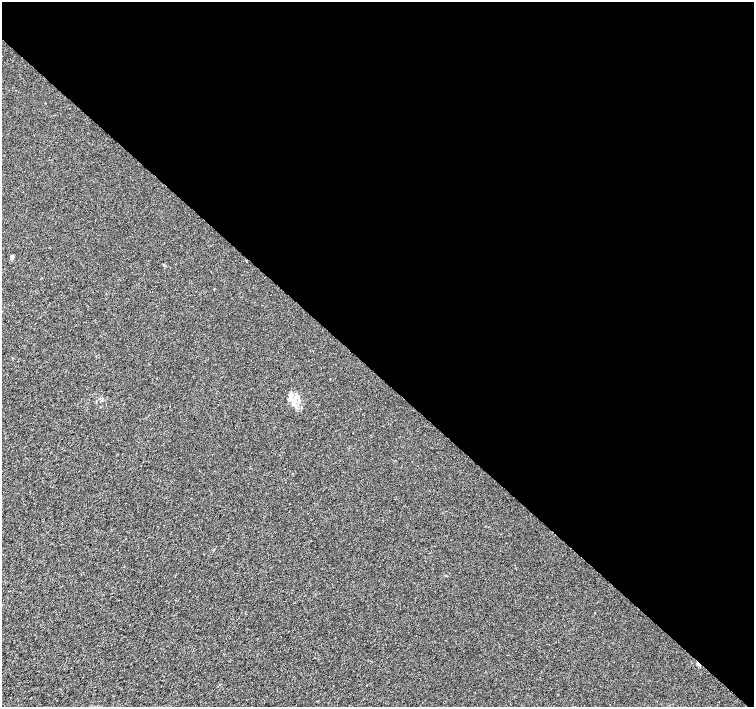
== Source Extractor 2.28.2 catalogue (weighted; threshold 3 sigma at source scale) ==
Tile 3 of 4 x 4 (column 3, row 1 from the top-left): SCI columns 3018-4521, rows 4455-5863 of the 6026 x 6026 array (HDU 1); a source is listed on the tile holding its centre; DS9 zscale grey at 2 x 2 block average (1 PNG px = mean of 2 x 2 image px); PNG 756 x 709 px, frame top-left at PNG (2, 2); no overlay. Shown black and unused: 53% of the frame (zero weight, under 3 of 4 exposures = <1% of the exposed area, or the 3 px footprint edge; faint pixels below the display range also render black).
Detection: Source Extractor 2.28.2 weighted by HDU 2 'WHT'; one run over the whole footprint, this tile lists its part. Background 0.00102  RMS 0.0021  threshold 0.00956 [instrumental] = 3 sigma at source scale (4.5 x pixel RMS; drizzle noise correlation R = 1.50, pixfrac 1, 0.0396/0.0396 arcsec/px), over >= 5 px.
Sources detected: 3; all 3 listed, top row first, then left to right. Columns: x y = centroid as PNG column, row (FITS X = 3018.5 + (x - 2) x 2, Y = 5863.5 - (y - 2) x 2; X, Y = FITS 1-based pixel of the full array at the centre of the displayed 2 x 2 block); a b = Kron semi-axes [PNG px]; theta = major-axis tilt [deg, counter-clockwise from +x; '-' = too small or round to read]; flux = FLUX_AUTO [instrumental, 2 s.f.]
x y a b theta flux
11 257 3 2 - 2.5
295 400 4 2 - 0.54
698 664 5 2 - 2.7
Overlapping masked pixels (flux is a lower limit): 1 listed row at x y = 698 664